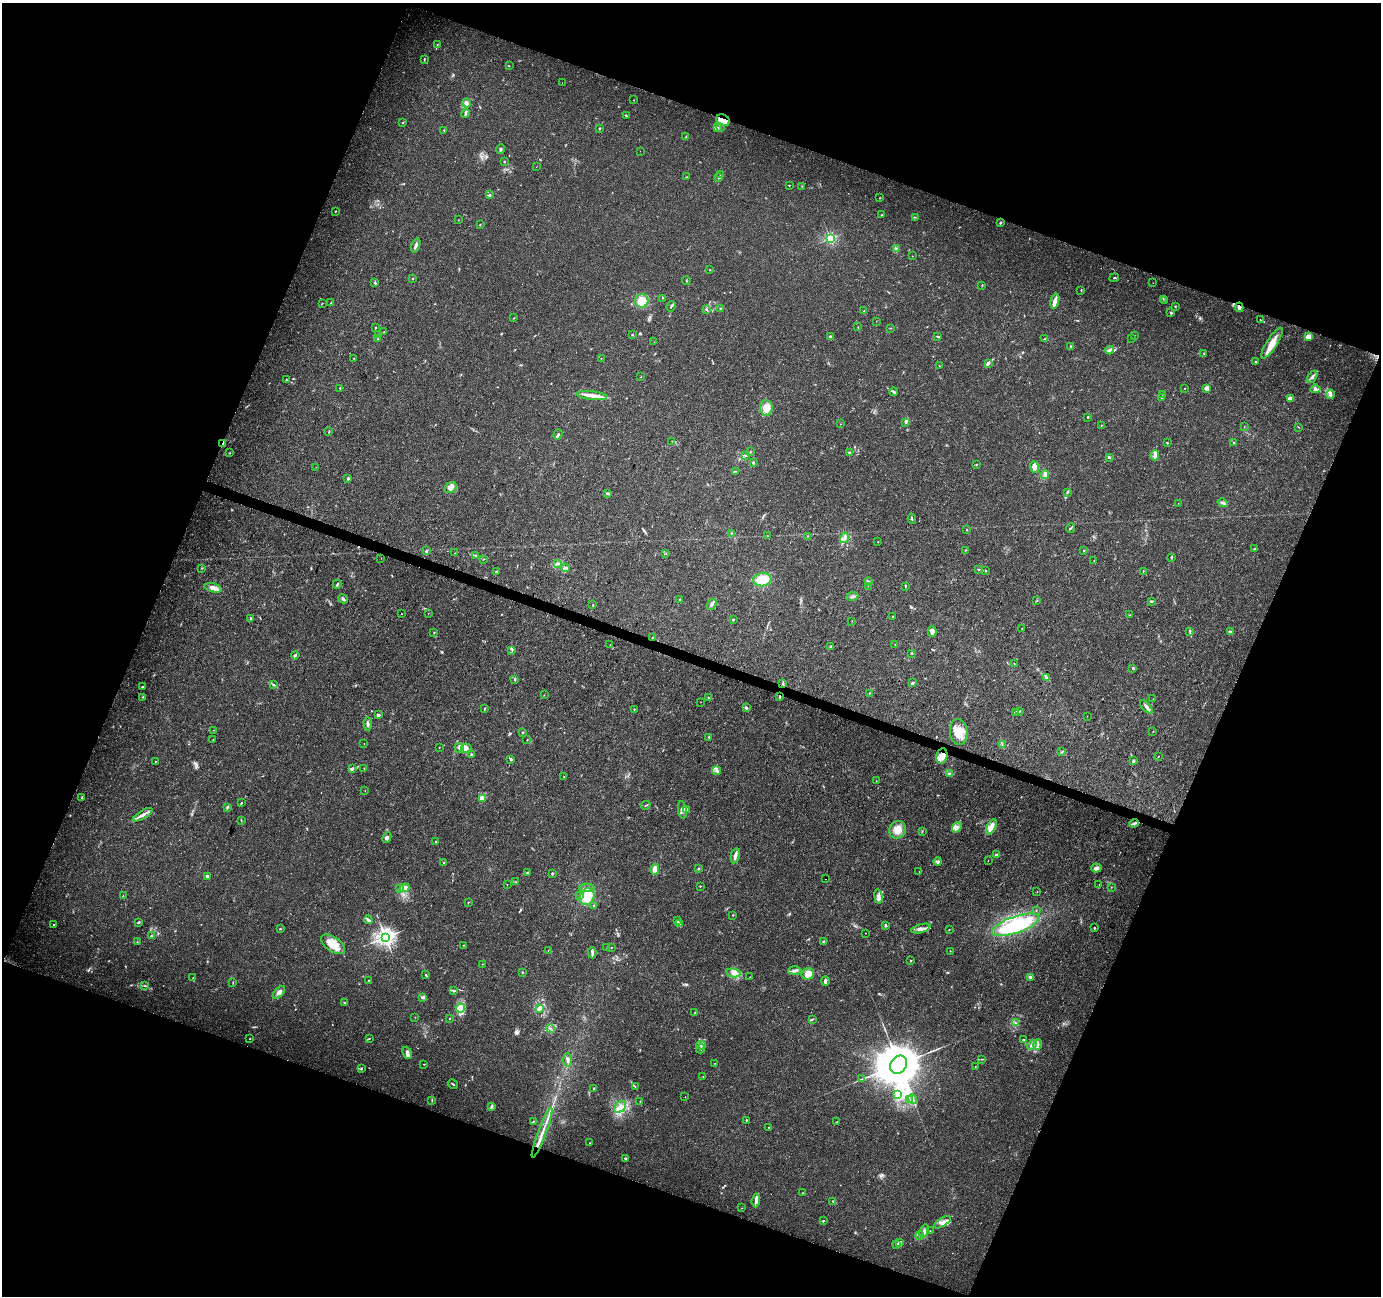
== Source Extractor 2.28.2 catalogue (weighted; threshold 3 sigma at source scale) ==
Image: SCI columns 12-5527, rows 277-5450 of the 5527 x 5664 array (HDU 1 of 3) = the unmasked area's bounding box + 8 px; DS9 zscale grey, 4 x 4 block average (1 PNG px = mean of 4 x 4 image px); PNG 1383 x 1298 px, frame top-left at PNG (2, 3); each listed source drawn as its Kron ellipse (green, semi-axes under 4 px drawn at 4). Shown black and unused: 41% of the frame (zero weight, under 3 of 4 exposures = <1% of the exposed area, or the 3 px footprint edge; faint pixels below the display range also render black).
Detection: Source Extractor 2.28.2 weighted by HDU 2 'WHT'. Background 0.022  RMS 0.0036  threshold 0.016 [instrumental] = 3 sigma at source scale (4.5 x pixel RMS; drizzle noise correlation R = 1.50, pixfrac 1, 0.0396/0.0396 arcsec/px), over >= 5 px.
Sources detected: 430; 1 inside a brighter object's white glare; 3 cosmic-ray / hot-pixel residue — neither listed nor drawn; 16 coinciding with a brighter row at this scale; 33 inside a brighter listed object's ellipse — not listed separately; the other 377 listed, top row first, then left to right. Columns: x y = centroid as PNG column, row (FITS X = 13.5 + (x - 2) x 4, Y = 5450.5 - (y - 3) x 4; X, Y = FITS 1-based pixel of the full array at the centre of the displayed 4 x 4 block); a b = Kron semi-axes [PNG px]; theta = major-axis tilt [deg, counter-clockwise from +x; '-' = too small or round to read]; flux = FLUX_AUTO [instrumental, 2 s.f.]
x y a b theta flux
437 45 2 2 - 0.97
424 59 4 2 - 1.3
509 66 2 2 - 0.67
562 83 2 2 - 0.36
633 100 2 2 - 0.64
466 103 4 3 - 6.1
465 113 4 2 - 5
626 116 3 2 - 1.7
723 120 7 5 -33 30
403 122 2 2 - 1.3
599 128 2 2 - 5
717 128 3 3 - 3.9
721 128 2 2 - 0.98
444 130 3 2 - 1.4
686 137 2 2 - 0.92
501 149 5 3 - 3.4
640 151 2 2 - 0.24
504 161 2 2 - 4
536 167 2 2 - 0.39
721 175 3 2 - 1.6
686 177 2 2 - 0.91
719 177 3 2 - 4
789 185 2 2 - 1.3
802 186 2 2 - 0.46
490 195 3 2 - 2.5
879 198 2 2 - 0.87
336 211 2 2 - 1.3
882 215 2 2 - 1.4
915 217 2 2 - 1
458 220 2 2 - 0.5
1000 223 2 2 - 5
480 225 2 2 - 1.7
830 238 2 2 - 250
416 245 7 3 69 5.8
896 249 2 2 - 0.93
912 256 2 2 - 0.54
710 270 2 2 - 0.92
1114 278 5 2 - 1.9
413 279 2 2 - 1.2
686 281 4 2 - 1
375 283 3 2 - 2.7
1153 283 2 2 - 0.34
982 285 2 2 - 1
1081 290 2 2 - 1.2
663 298 2 2 - 0.77
1163 299 2 2 - 0.98
1165 300 2 2 - 0.47
642 301 7 6 - 29
1055 301 7 3 75 17
331 302 3 2 - 1.1
322 303 2 2 - 0.83
671 306 5 2 - 3
1175 306 2 2 - 1.3
1239 307 5 3 - 8.6
721 308 3 2 - 0.96
706 309 3 2 - 2
864 311 2 2 - 2.1
1171 313 2 2 - 7.1
514 318 2 2 - 1.1
1260 320 2 2 - 1.4
876 321 2 2 - 0.43
858 327 2 2 - 0.88
375 328 2 2 - 2.6
890 328 2 2 - 0.74
384 332 3 2 - 1.3
378 335 3 2 - 1.5
633 335 3 2 - 1.5
1135 335 2 2 - 0.44
1308 336 3 2 - 26
830 337 4 3 - 3.3
938 337 2 2 - 2.6
378 338 3 2 - 1.4
1132 338 2 2 - 0.48
1045 339 4 2 - 2.4
654 342 2 2 - 0.43
1272 343 18 5 58 29
1071 346 2 2 - 3.2
1110 350 4 2 - 3.7
1204 354 2 2 - 0.96
354 358 2 2 - 0.93
601 358 2 2 - 0.69
1255 362 2 2 - 1.5
988 363 4 2 - 6.2
939 366 2 2 - 0.6
641 377 2 2 - 0.76
1312 377 6 3 58 6.5
286 380 2 2 - 1.9
340 388 2 2 - 1.4
1185 388 2 2 - 1.2
1206 388 4 3 - 8.9
1315 389 5 3 - 5.4
894 392 4 2 - 2.8
1162 394 2 2 - 0.93
1330 394 4 3 - 5.3
592 395 15 4 -6 17
1162 398 2 2 - 1.4
1290 398 4 2 - 15
766 408 8 6 -85 22
1088 417 2 2 - 1.9
906 422 2 2 - 1.4
840 424 2 2 - 0.91
1101 425 2 2 - 0.96
1244 426 2 2 - 0.53
1299 427 2 2 - 0.69
329 431 4 2 - 1.6
558 434 5 2 - 2.5
672 441 2 2 - 0.75
223 443 4 2 - 2.5
1167 443 2 2 - 1.5
1233 443 2 2 - 1.3
750 451 2 2 - 0.71
849 452 3 2 - 1.8
230 453 2 2 - 0.72
745 456 2 2 - 2
1155 456 5 3 - 8.8
1109 457 3 3 - 2.7
753 463 3 2 - 1.7
977 465 2 2 - 2.5
316 467 2 2 - 0.57
1034 467 6 4 -66 13
735 471 3 2 - 1.6
1045 474 4 3 - 7.2
348 478 3 3 - 4.2
451 488 7 5 38 11
1067 492 3 2 - 1.8
608 494 4 2 - 2.9
1178 503 2 2 - 0.54
1222 503 5 3 - 4.1
912 519 5 2 - 2.2
1071 528 5 2 - 2.2
966 530 2 2 - 0.96
731 533 2 2 - 1.7
767 536 2 2 - 0.87
808 536 2 2 - 0.93
844 538 5 2 - 2.2
878 542 2 2 - 0.67
1254 549 3 2 - 1.7
965 550 2 2 - 1.1
1084 550 3 2 - 1.2
426 551 2 2 - 3.8
455 553 2 2 - 0.87
666 554 2 2 - 0.73
476 556 2 2 - 1.6
1171 557 3 2 - 2.1
381 558 2 2 - 0.46
483 559 2 2 - 1.4
1094 561 2 2 - 0.64
557 563 3 2 - 2.2
202 568 2 2 - 0.88
565 568 4 3 - 4.7
979 569 2 2 - 0.81
496 571 3 2 - 1.5
986 571 2 2 - 1.4
1143 571 3 2 - 1
762 580 9 6 7 47
869 582 4 2 - 2.6
337 584 4 2 - 2.5
868 586 2 2 - 0.35
905 586 2 2 - 1.4
213 588 9 3 -14 15
852 597 6 3 22 5.1
343 599 5 2 - 3.5
680 600 2 2 - 1.8
1037 600 2 2 - 1
1151 601 3 2 - 2.2
712 604 6 3 54 5.7
593 605 2 2 - 0.69
428 613 2 2 - 0.44
402 614 2 2 - 0.46
1130 615 3 2 - 1.2
892 617 2 2 - 1.6
250 618 2 2 - 2.2
733 620 2 2 - 2.7
852 621 2 2 - 0.61
1022 628 2 2 - 1.7
932 631 5 4 - 8.6
1190 631 3 2 - 1.8
434 632 2 2 - 0.93
1230 632 2 2 - 14
652 638 2 2 - 1.1
895 644 2 2 - 0.49
610 645 2 2 - 0.73
831 646 2 2 - 1.9
512 650 3 2 - 1.3
912 653 2 2 - 2.1
295 655 4 2 - 4.4
1014 664 2 2 - 0.81
1133 668 2 2 - 2.2
1047 678 3 2 - 2.2
515 680 3 2 - 1.9
913 683 3 2 - 4
273 684 3 2 - 2.4
783 684 3 2 - 2.5
143 687 2 2 - 1
869 693 2 2 - 1.3
544 695 2 2 - 0.69
143 697 2 2 - 1.3
780 697 2 2 - 1.5
708 698 2 2 - 1.4
1153 699 2 2 - 0.39
701 702 2 2 - 0.41
746 707 3 2 - 5.4
1146 707 8 3 -47 7.1
484 709 4 2 - 1.8
634 709 2 2 - 1.1
1019 711 3 2 - 1.3
1015 712 3 2 - 1.9
378 715 3 2 - 4.7
1087 716 2 2 - 0.7
368 724 7 2 -86 5.5
213 730 2 2 - 0.44
1153 731 2 2 - 1.3
522 732 3 2 - 1.8
959 732 13 8 -86 35
709 737 2 2 - 1.3
213 740 2 2 - 1.4
527 740 2 2 - 1.1
364 744 2 2 - 0.65
1002 745 3 2 - 1.8
439 747 2 2 - 0.62
459 748 5 3 - 5.6
466 748 5 3 - 7.1
1062 752 3 2 - 1.8
471 754 3 2 - 1.4
942 756 7 5 76 18
1158 756 2 2 - 0.81
511 760 3 2 - 2.4
1133 761 2 2 - 5.4
155 762 2 2 - 1
364 768 2 2 - 0.5
352 769 3 2 - 6
716 771 4 3 - 6.2
949 773 3 2 - 2.9
564 777 2 2 - 0.8
876 781 2 2 - 0.63
365 791 2 2 - 0.62
82 798 3 2 - 1.8
482 798 2 2 - 49
241 803 3 2 - 2.1
646 805 5 2 - 1.7
227 807 3 2 - 2.9
686 809 3 2 - 3.2
682 810 9 4 -81 9.1
143 815 11 3 32 10
241 821 2 2 - 0.82
1134 823 5 3 - 4.2
957 827 5 4 - 8.2
991 827 8 4 61 17
898 830 9 8 - 23
922 831 2 2 - 1.1
387 838 5 3 - 5.5
436 841 2 2 - 0.95
997 855 3 2 - 5.3
735 856 8 3 78 8.7
988 861 2 2 - 0.67
444 862 3 2 - 1.5
938 862 4 4 - 4.3
1096 868 5 3 - 5.7
655 869 5 3 - 16
699 869 2 2 - 1.6
919 871 2 2 - 0.41
527 872 3 2 - 1.6
552 873 2 2 - 2.7
207 876 2 2 - 9.5
826 879 2 2 - 1.1
516 882 2 2 - 0.92
507 884 2 2 - 0.43
1099 884 2 2 - 0.41
700 886 2 2 - 1.4
1111 887 2 2 - 0.64
405 888 5 4 - 10
587 888 7 2 1 6.7
400 889 2 2 - 1.5
1037 892 2 2 - 0.41
579 895 3 2 - 2.5
123 896 2 2 - 1.1
587 896 8 7 - 39
878 896 7 2 -79 5.3
468 902 2 2 - 1.3
594 906 2 2 - 1.3
1036 910 2 2 - 0.88
733 915 2 2 - 1.2
368 920 5 3 - 5
677 921 3 2 - 2.7
139 922 3 2 - 2.1
679 924 3 2 - 2.1
54 925 2 2 - 1.2
886 925 2 2 - 4.3
1016 925 24 8 19 180
1094 928 2 2 - 2.5
280 929 2 2 - 1.1
921 929 10 4 16 9.7
949 929 2 2 - 0.83
866 933 2 2 - 0.45
151 936 3 2 - 2.1
385 937 3 3 - 670
137 942 2 2 - 0.73
823 942 2 2 - 1.5
333 944 14 7 -33 32
463 945 2 2 - 0.94
606 947 2 2 - 0.64
611 947 2 2 - 0.83
548 951 2 2 - 0.51
950 951 2 2 - 0.88
592 953 5 2 - 4.9
911 961 2 2 - 1.7
482 964 2 2 - 0.73
795 971 6 3 1 6.6
522 972 2 2 - 1.5
734 973 7 4 -12 9.3
426 974 2 2 - 0.74
808 974 6 5 - 24
750 977 2 2 - 0.74
193 978 2 2 - 0.95
1030 978 4 3 - 4.1
368 980 2 2 - 0.81
825 981 5 3 - 5.1
233 983 3 2 - 1.3
145 986 3 2 - 1.3
454 991 4 2 - 3
279 992 8 4 47 9.7
423 997 2 2 - 2.1
344 1003 2 2 - 1.1
460 1008 4 3 - 7.2
539 1008 4 3 - 9.3
694 1013 2 2 - 1.5
415 1017 2 2 - 0.59
450 1018 2 2 - 1.2
812 1019 4 2 - 2.4
1015 1023 2 2 - 1.4
550 1028 3 2 - 2.3
250 1038 2 2 - 0.74
369 1038 3 2 - 1.2
1023 1040 2 2 - 3.1
1038 1044 5 3 - 4.8
701 1045 4 3 - 5
1032 1045 5 2 - 4.9
700 1049 4 3 - 3.4
407 1053 6 3 -69 9.2
982 1059 2 2 - 0.65
567 1060 7 3 -88 5.3
715 1063 2 2 - 0.73
424 1064 2 2 - 0.92
898 1065 10 8 56 13000
975 1067 2 2 - 0.54
361 1069 4 2 - 2.2
703 1076 2 2 - 0.73
862 1079 3 2 - 1.2
453 1084 5 2 - 2.4
635 1087 2 2 - 1
594 1088 2 2 - 2
898 1094 2 2 - 1.3
685 1097 2 2 - 0.65
909 1099 2 2 - 1.6
913 1099 5 2 - 2.8
432 1100 3 2 - 1.3
640 1101 2 2 - 0.91
492 1107 3 2 - 2
620 1107 7 5 45 14
746 1120 3 2 - 1.3
533 1121 2 2 - 1.1
836 1122 3 2 - 1.2
768 1128 2 2 - 1.4
542 1132 27 2 70 23
590 1143 2 2 - 0.66
625 1158 3 2 - 2
803 1193 3 2 - 1
756 1200 7 3 85 9.7
833 1201 3 2 - 2.2
742 1208 2 2 - 0.74
823 1221 2 2 - 1.2
942 1222 9 4 31 11
924 1231 7 3 70 6.9
930 1231 2 2 - 0.54
920 1236 4 3 - 4.5
900 1242 4 2 - 3.3
896 1244 3 2 - 1.8
Overlapping masked pixels (flux is a lower limit): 4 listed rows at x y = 723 120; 1239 307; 223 443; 652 638
Diffuse or blended objects may show on this block-average render without a row.